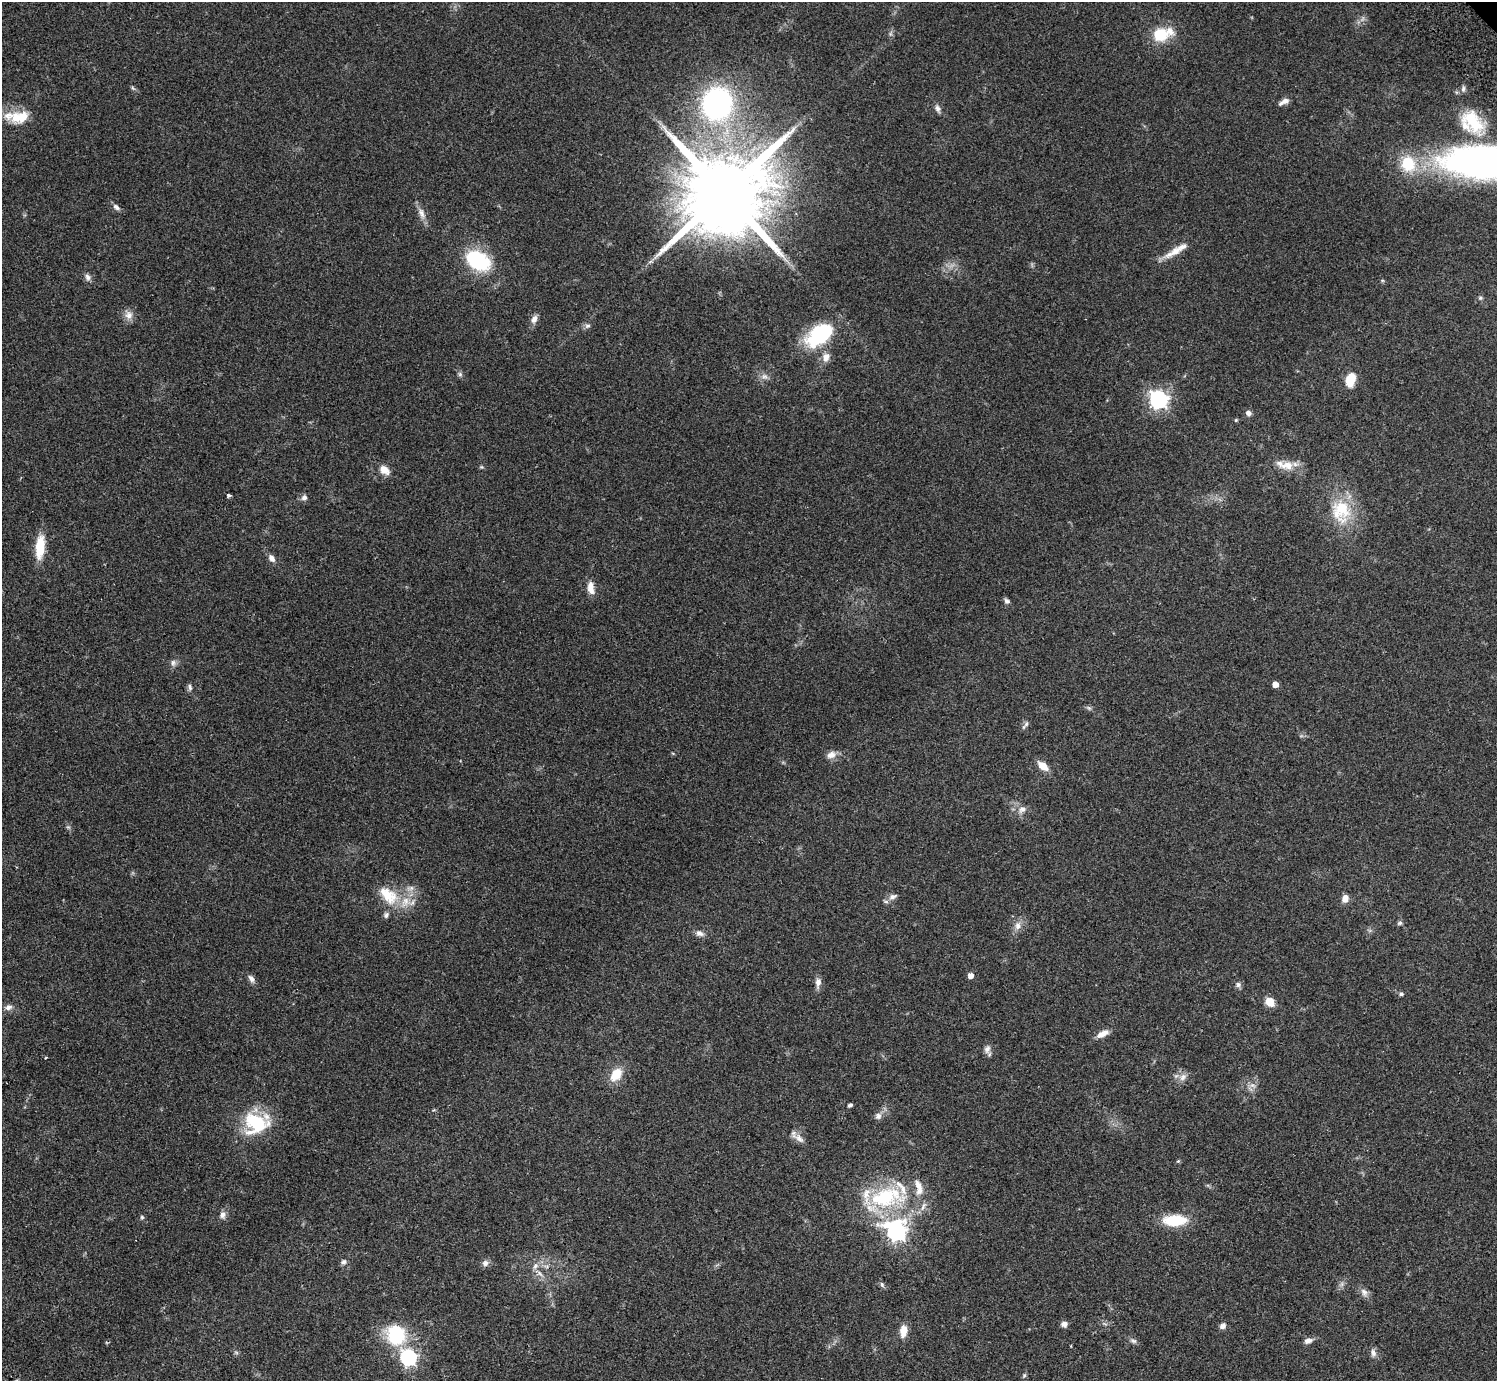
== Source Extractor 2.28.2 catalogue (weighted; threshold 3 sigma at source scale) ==
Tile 7 of 4 x 4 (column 3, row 2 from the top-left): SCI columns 3037-4531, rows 3103-4481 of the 6070 x 6064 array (HDU 1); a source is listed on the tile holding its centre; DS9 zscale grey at full resolution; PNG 1499 x 1383 px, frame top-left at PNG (2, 2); no overlay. Shown black and unused: <1% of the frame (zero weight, under 2 of 3 exposures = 3% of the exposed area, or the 3 px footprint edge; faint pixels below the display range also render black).
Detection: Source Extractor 2.28.2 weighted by HDU 2 'WHT'; one run over the whole footprint, this tile lists its part. Background 0.061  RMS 0.0072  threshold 0.0325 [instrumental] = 3 sigma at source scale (4.5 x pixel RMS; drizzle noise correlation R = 1.50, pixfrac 1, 0.05/0.05 arcsec/px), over >= 5 px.
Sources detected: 105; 12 inside a brighter listed object's ellipse — not listed separately; the other 93 listed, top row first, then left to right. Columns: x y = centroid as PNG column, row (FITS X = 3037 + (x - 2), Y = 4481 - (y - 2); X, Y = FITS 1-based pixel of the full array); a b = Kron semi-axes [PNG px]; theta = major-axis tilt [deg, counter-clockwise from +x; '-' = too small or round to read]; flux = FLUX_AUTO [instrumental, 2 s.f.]
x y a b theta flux
1160 35 17 14 6 20
133 88 7 4 -53 1.1
1284 102 14 6 27 3.8
717 104 28 25 82 160
938 108 11 6 -68 2.5
8 115 18 12 4 9.1
22 117 20 13 59 11
1472 121 41 23 -49 36
1485 162 98 35 -3 310
724 194 26 19 40 14000
116 207 10 6 -38 2.7
422 213 17 8 -71 5
1175 251 32 9 29 10
478 260 22 15 -30 59
651 262 9 4 8 1.4
88 277 9 6 -70 2.8
1480 298 6 5 - 1.1
128 315 13 10 -70 4.9
534 319 11 7 64 3.6
587 326 8 6 36 2
819 335 33 19 37 54
826 357 11 8 73 5.3
460 374 7 5 -69 1.6
764 376 10 7 -41 3.1
1351 379 14 9 75 14
1158 399 7 7 - 300
1248 413 7 7 - 2.4
1236 420 4 4 - 0.71
1288 466 15 12 -40 8.3
481 467 5 5 - 0.84
384 470 14 10 -38 6.3
228 495 3 3 - 2.2
304 498 7 6 - 2.6
1341 510 32 25 -90 35
40 547 24 9 84 20
272 558 11 7 -53 3.3
591 588 16 8 -82 6.4
1007 601 8 6 -44 1.9
173 663 9 7 81 2.6
1275 684 5 4 - 6.7
190 687 8 6 -73 1.9
1089 708 10 4 -33 1.3
1025 725 14 5 55 1.9
831 755 12 9 19 4.9
1043 766 12 7 -39 8.7
1022 809 11 9 32 4.2
410 888 12 6 11 3.3
388 895 30 18 -42 22
893 896 13 7 18 3
1345 899 8 6 80 5.4
1400 923 7 5 17 1.4
1018 926 10 8 78 4.5
699 933 11 8 -16 3.2
971 976 5 5 - 4.4
251 979 11 6 -52 2.8
818 982 13 7 84 4.1
1238 985 8 7 - 2.2
1401 994 6 5 - 1.3
1270 1002 10 8 -42 8.5
8 1007 10 7 18 3.1
1103 1034 15 7 27 5.8
987 1049 12 8 76 3.2
46 1058 3 2 - 0.74
616 1074 17 11 55 13
1183 1077 11 9 49 4.4
1252 1085 10 6 -7 2.8
850 1105 4 3 - 1.7
878 1116 9 9 - 3
256 1123 29 24 -10 42
799 1138 17 8 -38 4.6
1178 1161 4 4 - 0.93
887 1197 53 27 7 68
223 1215 10 8 85 3.3
142 1217 6 5 - 1
1175 1220 20 9 1 31
896 1231 9 8 - 330
344 1262 7 6 - 2.1
485 1263 9 8 - 2.8
535 1266 10 7 61 3.6
546 1266 7 4 -18 1.5
540 1274 9 4 -49 2.3
882 1284 7 5 -69 1.5
1364 1292 13 8 -58 3.5
1064 1324 8 6 6 2.7
1223 1326 8 7 - 2.8
903 1331 14 8 84 7.4
396 1335 21 18 -63 43
1133 1341 10 6 -25 2
1308 1341 9 6 19 3.7
236 1352 7 4 -19 1.1
1373 1353 11 7 -75 3.1
408 1357 7 7 - 210
1024 1375 6 5 - 1.1
Isophote crosses this tile's border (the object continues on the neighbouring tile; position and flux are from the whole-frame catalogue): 1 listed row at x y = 1485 162